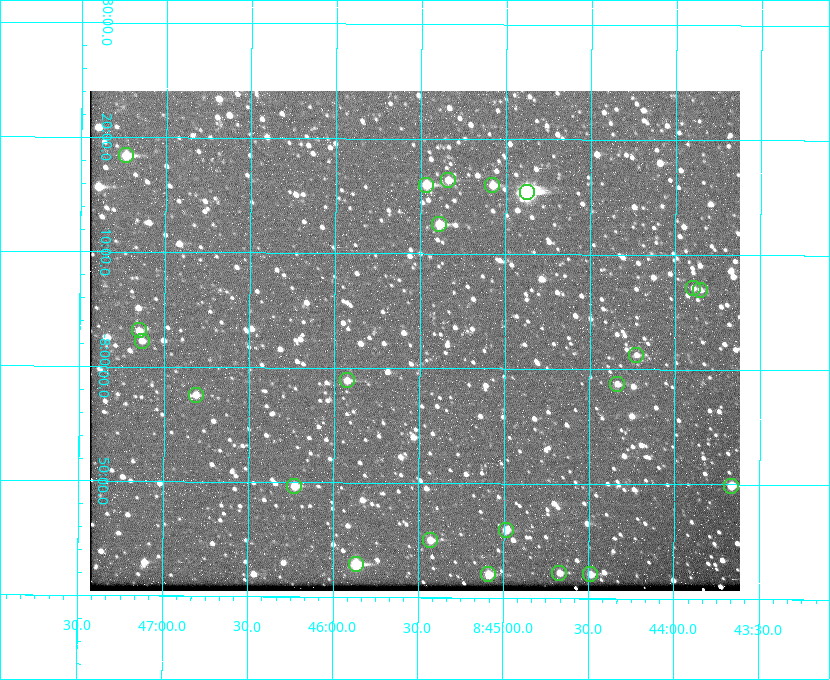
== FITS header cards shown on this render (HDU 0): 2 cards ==
NAXIS1  =                  650 / Width of table row in bytes
NAXIS2  =                  500 / Number of rows in table

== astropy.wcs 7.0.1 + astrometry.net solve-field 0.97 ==
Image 650 x 500 px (HDU 0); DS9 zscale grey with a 90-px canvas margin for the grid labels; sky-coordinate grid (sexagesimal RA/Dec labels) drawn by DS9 from the SOLVED WCS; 22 Tycho-2 reference stars matched to detected sources circled (green)
Header WCS: none
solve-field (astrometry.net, Tycho-2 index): SOLVED blind (the file carries no WCS)
Solved WCS: RA---TAN-SIP/DEC--TAN-SIP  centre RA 08:45:32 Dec -08:02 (131.38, -8.04 deg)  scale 5.24 arcsec/px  FOV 56.7' x 43.6'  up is +180 deg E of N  parity flipped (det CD > 0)
(file carries no celestial WCS; the grid is the blind solution)
Tycho-2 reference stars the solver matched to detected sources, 22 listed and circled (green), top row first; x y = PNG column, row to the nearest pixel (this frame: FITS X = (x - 90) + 1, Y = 500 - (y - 91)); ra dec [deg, ICRS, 3 dp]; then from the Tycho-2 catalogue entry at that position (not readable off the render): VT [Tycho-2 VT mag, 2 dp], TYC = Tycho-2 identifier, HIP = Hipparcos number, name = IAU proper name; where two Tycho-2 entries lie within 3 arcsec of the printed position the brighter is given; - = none
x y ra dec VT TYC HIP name
126 155 131.808 -8.307 9.64 5442-1713-1 - -
448 180 131.335 -8.274 10.98 5442-594-1 - -
426 185 131.367 -8.267 10.01 5442-454-1 - -
492 185 131.270 -8.267 10.78 5442-693-1 - -
527 192 131.219 -8.257 7.68 5442-1112-1 42924 -
439 224 131.348 -8.210 9.85 5442-617-1 - -
693 288 130.974 -8.119 12.03 5442-588-1 - -
700 290 130.964 -8.116 12.42 5442-381-1 - -
139 330 131.787 -8.052 11.26 5442-527-1 - -
142 341 131.783 -8.038 11.46 5442-45-1 - -
636 355 131.057 -8.021 12.20 5442-277-1 - -
347 380 131.481 -7.982 10.84 5442-1444-1 - -
617 384 131.085 -7.979 12.05 5442-273-1 - -
196 395 131.703 -7.959 11.45 5442-1027-1 - -
294 486 131.557 -7.828 10.76 5442-1179-1 - -
731 486 130.917 -7.832 10.58 5442-498-1 - -
506 530 131.247 -7.766 11.19 5442-426-1 - -
430 540 131.357 -7.750 10.86 5442-458-1 - -
356 564 131.466 -7.715 9.32 5442-1286-1 43006 -
559 573 131.168 -7.704 11.38 5442-657-1 - -
488 574 131.272 -7.701 10.67 5442-1279-1 - -
590 574 131.122 -7.702 11.05 5442-69-1 - -